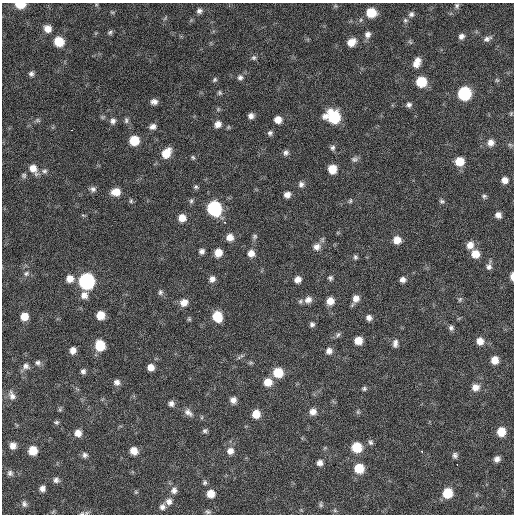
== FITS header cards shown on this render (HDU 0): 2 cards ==
NAXIS1  =                  512 / Axis length
NAXIS2  =                  512 / Axis length

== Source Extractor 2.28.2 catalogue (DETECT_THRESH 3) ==
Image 512 x 512 px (HDU 0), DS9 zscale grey, 1 PNG px = 1 image px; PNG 516 x 516 px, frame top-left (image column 1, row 512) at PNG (2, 3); no overlay
Background 168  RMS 13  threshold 40.4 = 3 sigma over >= 5 px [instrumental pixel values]
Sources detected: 159; all 159 listed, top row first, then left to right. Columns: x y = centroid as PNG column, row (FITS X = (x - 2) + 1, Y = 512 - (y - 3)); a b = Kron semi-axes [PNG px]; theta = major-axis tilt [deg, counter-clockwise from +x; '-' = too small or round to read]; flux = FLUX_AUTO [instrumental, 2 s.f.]
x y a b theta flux
20 5 8 5 -2 19000
335 6 6 4 17 1200
457 6 7 6 - 2100
199 11 7 6 - 3100
112 12 6 3 -18 1200
371 13 8 8 - 22000
411 14 8 7 - 2900
165 18 7 4 53 1400
405 20 7 6 - 2100
48 29 8 7 - 7800
110 32 7 6 - 2000
367 34 8 7 - 4300
461 36 7 7 - 3500
487 39 10 6 21 3400
59 42 8 8 - 20000
351 42 9 7 33 10000
410 42 7 4 -45 1400
254 58 7 6 - 2100
417 62 11 7 66 8500
31 74 6 6 - 2600
240 77 8 7 - 2900
215 80 6 5 - 1600
497 80 6 5 - 1300
421 82 8 7 - 30000
220 93 6 5 - 1500
464 93 8 8 - 88000
154 102 7 6 - 4100
409 105 7 6 - 2700
511 113 6 5 - 1100
251 116 6 6 - 4000
325 116 9 7 33 4900
334 117 10 8 -59 55000
37 120 7 5 -2 1800
126 120 8 5 -90 2200
278 120 7 6 - 8300
113 121 8 7 - 3500
218 124 8 7 - 5700
153 127 8 7 - 4100
72 130 3 2 - 4000
270 133 6 6 - 2300
134 140 8 7 - 23000
491 142 8 8 - 5700
510 145 6 4 -19 1400
333 148 7 6 - 2400
166 153 11 8 53 15000
286 153 7 6 - 2900
193 157 6 5 - 1400
354 159 9 7 9 2800
459 161 8 8 - 16000
33 169 13 8 -55 9100
332 169 7 7 - 16000
44 171 8 6 7 2800
24 175 7 6 - 2000
505 180 7 7 - 5700
301 184 8 7 - 3300
196 187 6 5 - 1700
93 189 8 7 - 3100
116 192 9 7 7 12000
287 195 7 6 - 5100
484 196 6 6 - 1800
131 201 7 5 87 1500
191 201 7 5 75 1900
350 201 7 5 75 1400
442 201 6 6 - 1800
214 208 9 8 - 110000
83 215 6 4 -18 1100
498 215 6 6 - 4700
182 218 7 7 - 9200
225 222 2 2 - 3900
255 236 7 6 - 1900
230 237 8 8 - 7400
397 240 8 7 - 9100
470 245 9 8 - 7300
317 247 10 9 - 5900
202 251 6 5 - 3200
218 253 7 7 - 10000
251 253 8 7 - 6600
475 254 8 8 - 12000
355 257 7 5 -63 1700
489 266 12 6 78 3800
26 273 8 6 44 2500
512 276 7 3 90 5300
330 278 6 6 - 2000
70 279 9 8 - 7900
212 279 7 7 - 4400
298 279 6 6 - 5900
403 280 6 6 - 3800
86 281 9 8 - 190000
160 292 8 6 76 2300
84 295 9 8 - 5800
355 299 9 5 60 6200
460 299 8 5 63 1600
308 300 10 9 - 6000
330 301 7 7 - 8900
184 302 8 8 - 8000
100 315 7 7 - 12000
24 316 7 7 - 11000
217 316 9 8 - 24000
369 318 7 6 - 3700
189 319 6 5 - 1300
312 324 5 5 - 2400
451 328 7 6 - 2400
338 335 9 5 45 2200
358 341 7 6 - 11000
480 341 8 7 - 7600
395 343 10 6 86 3700
100 345 8 7 - 27000
73 350 7 6 - 6000
329 351 7 7 - 4500
495 360 7 6 - 10000
38 363 8 7 - 2800
26 366 10 9 - 4300
151 367 6 6 - 6900
83 371 6 6 - 2600
278 373 8 8 - 23000
117 382 8 7 - 4000
268 382 8 8 - 12000
475 387 9 8 - 6600
364 389 6 5 - 1800
12 396 13 8 -68 5300
233 400 7 6 - 4900
171 404 7 7 - 3400
60 410 6 5 - 1400
188 412 13 8 -42 4800
313 412 8 8 - 5900
358 412 6 5 - 1400
256 414 7 7 - 12000
56 422 6 5 - 1700
205 431 7 6 - 2000
501 432 8 7 - 15000
78 433 8 7 - 7100
371 442 7 6 - 2200
13 446 7 7 - 5900
357 447 8 8 - 25000
33 451 7 7 - 16000
134 451 8 7 - 8800
230 451 9 8 - 5700
422 452 3 2 - 3000
85 455 7 7 - 3000
455 455 7 6 - 2600
497 459 6 6 - 3800
320 463 7 6 - 4400
457 465 3 2 - 3000
359 468 8 8 - 21000
10 473 8 8 - 3000
56 480 8 7 - 3200
204 483 6 5 - 1800
42 488 6 6 - 4100
174 490 9 8 - 4400
136 492 5 5 - 1200
447 493 8 8 - 22000
211 494 8 7 - 9700
169 501 9 8 - 4700
24 504 8 7 - 2900
321 504 8 4 90 1500
162 507 8 7 - 3500
335 510 6 4 73 1200
208 512 7 6 - 1900
82 513 8 4 12 1800
At the frame edge (FLAGS 8, measured only in part): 3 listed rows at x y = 20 5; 512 276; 82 513